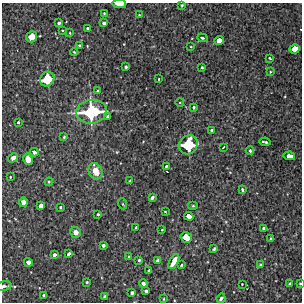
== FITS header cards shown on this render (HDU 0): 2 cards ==
NAXIS1  =                  300 / Width of image
NAXIS2  =                  300 / Height of image

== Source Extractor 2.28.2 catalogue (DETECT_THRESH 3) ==
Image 300 x 300 px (HDU 0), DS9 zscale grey, 1 PNG px = 1 image px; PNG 304 x 304 px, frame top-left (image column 1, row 300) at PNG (2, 3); each listed source drawn as its Kron ellipse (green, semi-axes under 4 px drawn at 4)
Background 3380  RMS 190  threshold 567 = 3 sigma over >= 5 px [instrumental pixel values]
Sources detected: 83; all 83 listed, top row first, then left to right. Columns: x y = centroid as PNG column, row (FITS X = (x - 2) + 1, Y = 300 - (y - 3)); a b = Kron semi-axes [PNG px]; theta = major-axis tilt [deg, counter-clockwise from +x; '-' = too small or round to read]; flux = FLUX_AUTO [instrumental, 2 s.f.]
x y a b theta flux
119 4 7 3 -4 1.0e+05
182 5 3 3 - 1.3e+04
104 13 4 4 - 1.2e+04
139 15 3 2 - 8.8e+03
59 23 3 3 - 3.4e+04
104 23 4 4 - 3.7e+04
87 28 3 3 - 1.8e+04
62 30 2 2 - 1.1e+04
70 33 4 2 - 8.7e+03
32 37 6 5 - 2.2e+05
202 38 5 4 - 2.3e+04
219 40 5 4 - 1.2e+05
79 45 4 3 - 1.3e+04
191 47 3 2 - 7.5e+03
294 49 5 4 - 1.6e+05
74 52 4 2 - 1.1e+04
270 58 3 2 - 1.7e+04
126 67 3 3 - 2.5e+04
202 68 3 3 - 2.2e+04
270 72 3 2 - 9.9e+03
47 79 7 7 - 4.4e+05
159 79 3 2 - 8.9e+03
97 91 3 2 - 1.2e+04
180 102 4 3 - 1.0e+04
194 107 3 3 - 2.3e+04
92 112 15 11 7 1.1e+06
108 116 3 3 - 4.1e+04
18 122 3 3 - 1.9e+04
212 130 3 3 - 2.6e+04
64 137 3 3 - 1.3e+04
265 142 5 2 - 2.6e+04
188 145 10 9 - 6.7e+05
223 147 3 2 - 1.1e+04
250 151 4 3 - 1.7e+04
34 152 4 3 - 5.8e+04
289 156 6 4 -12 9.8e+04
13 158 5 4 - 5.6e+04
28 159 6 4 -77 8.0e+04
166 166 3 3 - 1.6e+04
95 171 8 6 -62 1.7e+05
10 177 3 2 - 1.1e+04
130 180 4 2 - 8.2e+03
49 182 4 4 - 1.3e+04
242 190 4 3 - 2.2e+04
152 197 4 3 - 2.8e+04
23 202 4 4 - 8.2e+04
123 204 5 3 - 1.1e+04
41 206 4 3 - 7.6e+04
193 206 5 3 - 1.4e+04
60 207 3 2 - 1.5e+04
165 212 3 2 - 1.0e+04
98 214 3 3 - 1.8e+04
189 216 5 4 - 9.5e+04
136 227 3 3 - 1.8e+04
264 228 4 3 - 2.4e+04
162 230 3 2 - 1.2e+04
76 232 5 5 - 7.0e+04
186 237 6 5 - 2.2e+05
271 239 3 2 - 1.2e+04
103 245 3 3 - 3.2e+04
214 249 4 3 - 1.5e+04
69 254 4 3 - 4.3e+04
54 255 4 3 - 4.9e+04
129 257 3 3 - 1.3e+04
139 260 3 3 - 2.0e+04
158 260 4 3 - 3.1e+04
28 262 4 4 - 8.6e+04
174 262 8 4 61 1.6e+05
181 265 3 3 - 2.0e+04
260 265 3 3 - 1.2e+04
149 271 3 3 - 2.5e+04
87 282 3 3 - 1.5e+04
143 284 4 3 - 5.1e+04
242 284 2 2 - 7.4e+03
290 284 3 3 - 2.0e+04
300 284 3 2 - 1.5e+04
3 286 8 4 14 4.9e+04
146 291 3 3 - 2.9e+04
132 293 4 3 - 3.4e+04
44 295 3 3 - 2.6e+04
104 296 3 2 - 1.6e+04
221 298 5 3 - 3.2e+04
164 299 3 2 - 7.9e+03
At the frame edge (FLAGS 8, measured only in part): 3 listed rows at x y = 119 4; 300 284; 3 286